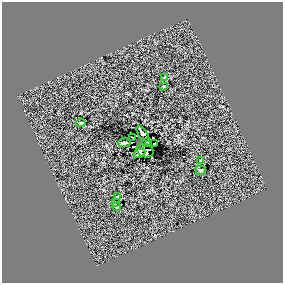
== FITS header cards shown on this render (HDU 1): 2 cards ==
NAXIS1  =                  281 /
NAXIS2  =                  281 /

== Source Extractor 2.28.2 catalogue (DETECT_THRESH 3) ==
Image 281 x 281 px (HDU 1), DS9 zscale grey, 1 PNG px = 1 image px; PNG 285 x 285 px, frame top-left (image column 1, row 281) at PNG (2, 2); each listed source drawn as its Kron ellipse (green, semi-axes under 4 px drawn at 4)
Background 0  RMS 20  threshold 61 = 3 sigma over >= 5 px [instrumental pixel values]
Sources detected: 16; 1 with non-positive FLUX_AUTO (blend fragments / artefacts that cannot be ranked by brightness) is neither listed nor drawn; the other 15 listed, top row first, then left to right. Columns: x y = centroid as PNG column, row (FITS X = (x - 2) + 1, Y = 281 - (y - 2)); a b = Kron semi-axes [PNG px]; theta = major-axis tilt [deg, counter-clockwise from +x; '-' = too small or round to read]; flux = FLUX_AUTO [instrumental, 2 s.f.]
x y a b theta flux
164 77 3 2 - 850
164 86 3 2 - 1200
81 123 5 3 - 2400
143 134 9 3 -53 3900
133 137 3 2 - 1200
124 143 6 2 4 1900
147 143 3 3 - 1800
154 144 2 2 - 1200
145 151 8 6 -19 1600
139 153 6 4 29 6000
201 160 3 2 - 1100
201 170 5 5 - 2200
117 197 3 2 - 1300
115 203 3 3 - 1300
117 207 4 3 - 1500
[1 non-positive-flux detection neither listed nor drawn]